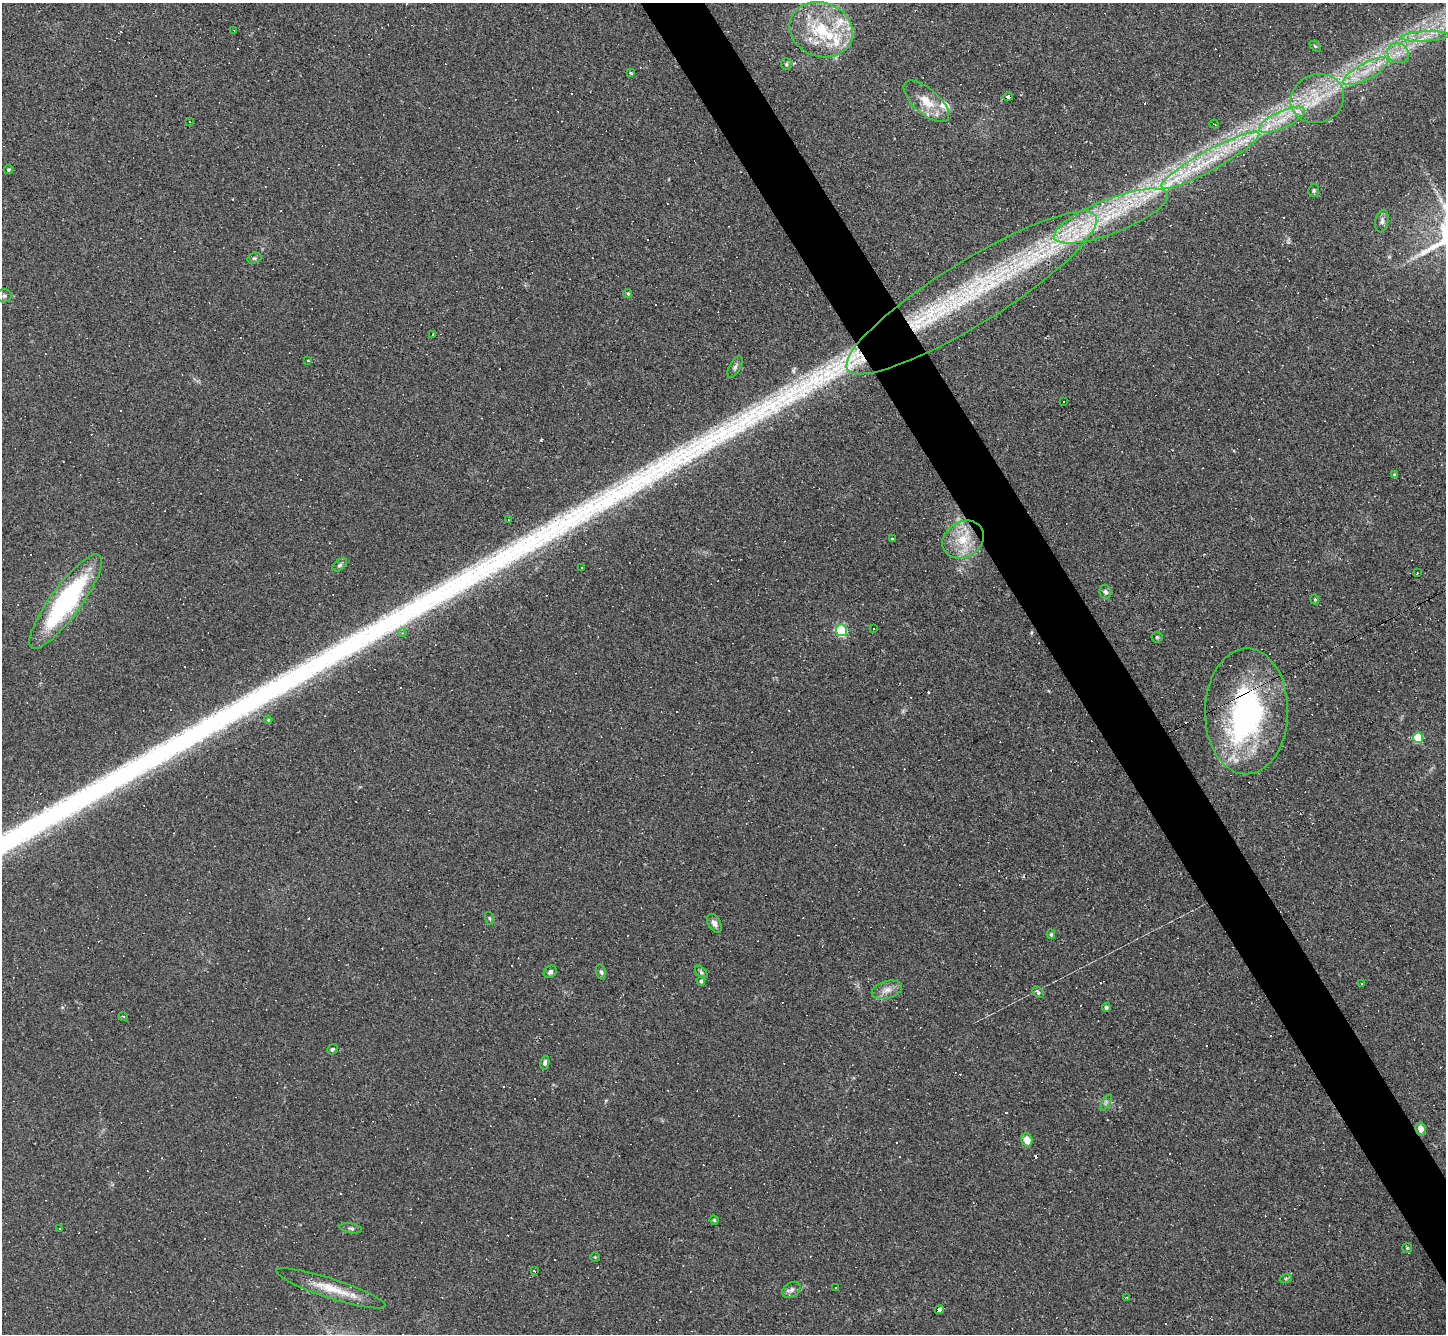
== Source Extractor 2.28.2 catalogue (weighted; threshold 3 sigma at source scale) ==
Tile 6 of 4 x 4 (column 2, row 2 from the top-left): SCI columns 1445-2888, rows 2815-4146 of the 5775 x 5766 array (HDU 1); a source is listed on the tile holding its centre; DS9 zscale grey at full resolution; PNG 1448 x 1336 px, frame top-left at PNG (2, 3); each listed source drawn as its Kron ellipse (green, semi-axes under 4 px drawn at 4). Shown black and unused: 4% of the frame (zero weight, under 2 of 3 exposures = <1% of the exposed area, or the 3 px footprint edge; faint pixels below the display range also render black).
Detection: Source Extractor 2.28.2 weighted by HDU 2 'WHT'; one run over the whole footprint, this tile lists its part. Background 0.112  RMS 0.0072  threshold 0.0323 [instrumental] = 3 sigma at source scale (4.5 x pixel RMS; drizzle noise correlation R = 1.50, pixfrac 1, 0.05/0.05 arcsec/px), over >= 5 px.
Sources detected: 181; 1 inside a brighter object's white glare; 88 cosmic-ray / hot-pixel residue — neither listed nor drawn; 19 inside a brighter listed object's ellipse — not listed separately; the other 73 listed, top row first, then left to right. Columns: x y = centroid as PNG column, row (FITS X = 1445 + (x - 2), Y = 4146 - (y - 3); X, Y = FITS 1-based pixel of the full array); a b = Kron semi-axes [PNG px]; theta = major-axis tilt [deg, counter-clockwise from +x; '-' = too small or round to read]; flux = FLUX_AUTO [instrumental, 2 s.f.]
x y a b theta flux
234 30 3 2 - 0.92
821 30 32 27 -21 46
1425 37 24 5 3 7.4
1315 46 6 4 -44 1
1398 53 11 9 -27 6.8
786 64 6 5 - 1.2
1366 71 25 8 28 14
630 73 4 3 - 2.8
1008 97 5 3 - 26
1317 99 27 24 23 30
926 101 28 12 -41 16
1282 120 25 8 25 14
189 121 3 3 - 0.86
1214 124 4 2 - 0.69
1210 160 56 10 29 39
8 170 4 4 - 1.1
1314 191 6 5 - 1.3
1111 216 61 17 21 63
1382 221 11 6 76 2.7
254 258 7 5 19 1.4
971 293 146 31 32 200
628 294 5 4 - 1.2
4 296 7 6 - 1.7
433 334 3 3 - 1.8
307 361 4 3 - 0.7
735 367 12 5 62 2.1
1064 402 3 3 - 1.5
1395 475 4 3 - 1.4
509 520 4 3 - 0.62
892 538 3 3 - 2.7
963 539 22 17 30 20
340 565 8 5 38 1.4
581 567 3 3 - 1.6
1417 573 2 2 - 0.42
1105 592 7 5 -69 1.7
1315 599 5 4 - 0.8
66 602 57 15 54 110
873 629 3 2 - 1.1
841 630 6 5 - 84
402 633 4 3 - 0.74
1157 637 5 5 - 1.1
1246 711 63 41 89 160
268 720 4 4 - 0.69
1418 737 5 5 - 32
489 918 7 3 -71 0.73
714 923 10 6 -58 3.3
1051 934 5 4 - 0.96
550 972 7 5 43 2.3
601 972 8 5 -74 1.5
701 972 7 4 -46 1.4
701 981 4 4 - 1.2
1361 984 3 3 - 1.5
887 990 15 8 15 5.5
1038 992 6 4 -49 1.4
1106 1007 4 4 - 1.5
123 1016 4 3 - 0.57
332 1049 6 5 - 1.5
545 1063 7 4 79 1.8
1106 1102 9 4 60 1.7
1421 1129 6 5 - 4.5
1027 1140 6 5 - 9.2
714 1220 5 4 - 0.78
60 1228 3 2 - 0.53
351 1228 11 5 -10 1.7
1407 1248 5 5 - 0.83
595 1257 4 4 - 0.73
534 1271 4 3 - 18
1286 1278 6 4 19 1.1
835 1287 3 3 - 3.1
331 1288 57 9 -18 19
791 1290 10 7 34 2.5
1127 1298 3 3 - 0.76
939 1310 5 4 - 73
Overlapping masked pixels (flux is a lower limit): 5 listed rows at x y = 1008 97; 971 293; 1246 711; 1421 1129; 939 1310
Unlisted compact peaks at least as high as the median listed source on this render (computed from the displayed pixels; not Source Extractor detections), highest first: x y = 772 407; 764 405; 828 372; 706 448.